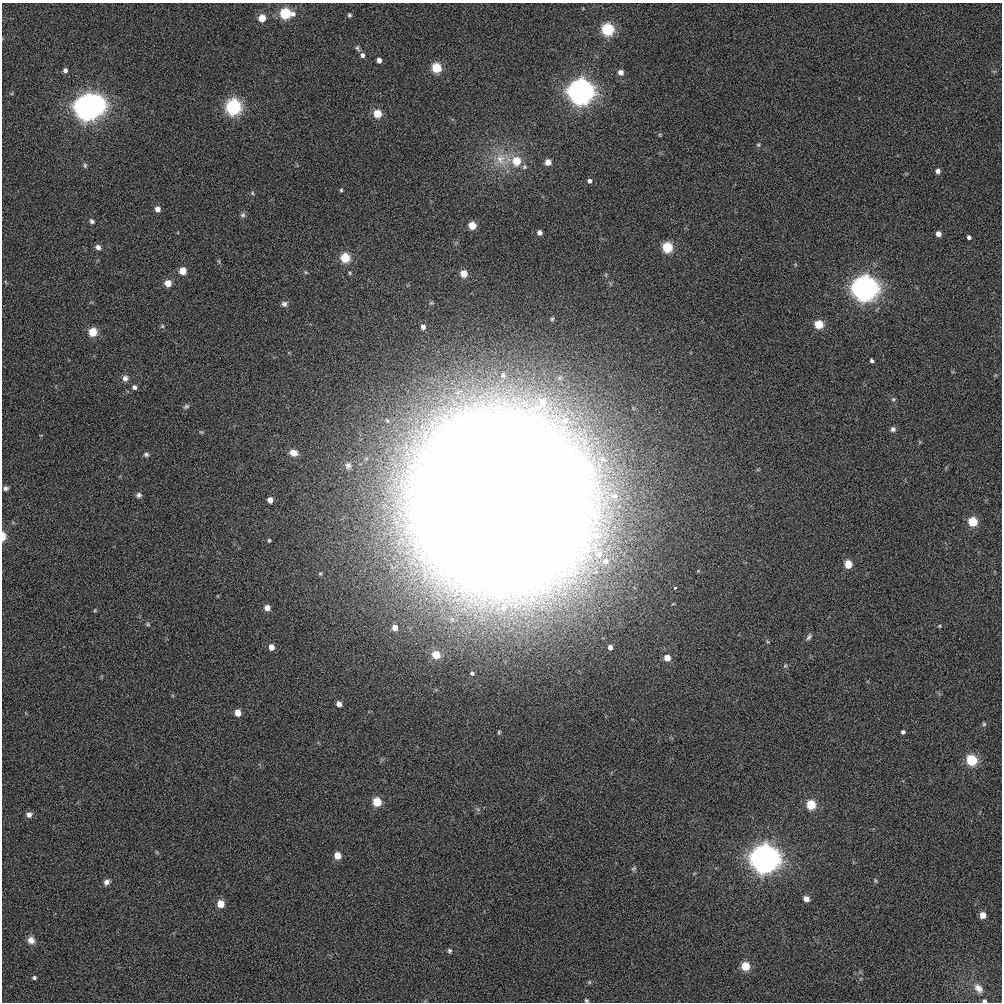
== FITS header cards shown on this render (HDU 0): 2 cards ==
NAXIS1  =                 1000
NAXIS2  =                 1000

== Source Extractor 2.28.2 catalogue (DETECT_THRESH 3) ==
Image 1000 x 1000 px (HDU 0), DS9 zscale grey, 1 PNG px = 1 image px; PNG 1004 x 1004 px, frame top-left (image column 1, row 1000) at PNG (2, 3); no overlay
Background 0.0165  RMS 0.41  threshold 1.22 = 3 sigma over >= 5 px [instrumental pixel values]
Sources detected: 110; all 110 listed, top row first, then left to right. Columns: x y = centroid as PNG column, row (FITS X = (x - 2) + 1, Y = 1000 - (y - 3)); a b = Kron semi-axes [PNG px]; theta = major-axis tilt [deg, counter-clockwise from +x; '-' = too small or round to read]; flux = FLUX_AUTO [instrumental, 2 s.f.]
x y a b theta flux
285 13 7 6 - 2100
349 15 6 5 - 47
262 18 5 5 - 500
608 29 6 6 - 2900
357 48 9 5 -68 60
362 55 6 5 - 86
379 60 5 4 - 120
436 68 6 5 - 1400
65 70 5 5 - 93
620 72 6 5 - 170
580 92 9 9 - 32000
96 104 9 8 - 8500
86 107 9 8 - 30000
233 107 7 7 - 6100
377 114 6 5 - 690
660 134 6 3 19 29
758 145 5 4 - 38
501 159 20 14 -65 570
516 161 7 7 - 690
548 162 5 5 - 240
85 165 7 5 79 53
524 167 7 6 - 65
938 171 5 5 - 100
589 181 5 5 - 73
341 190 4 4 - 36
252 193 5 5 - 37
157 209 6 5 - 170
243 215 7 6 - 66
92 221 6 5 - 76
472 226 5 5 - 590
539 232 5 5 - 100
938 234 5 5 - 170
969 237 4 4 - 62
98 247 7 6 - 100
667 247 6 6 - 1500
345 258 6 6 - 1200
182 271 5 5 - 500
305 272 6 4 -88 34
350 273 5 4 - 34
464 274 5 5 - 490
168 283 6 5 - 380
864 288 9 9 - 30000
284 304 8 7 - 92
552 319 6 4 61 41
819 324 6 5 - 960
162 326 6 5 - 39
423 327 6 5 - 110
93 332 6 5 - 950
871 361 4 3 - 50
125 378 8 8 - 120
134 387 6 5 - 84
893 399 6 5 - 40
186 406 8 5 30 60
565 420 14 12 44 460
471 425 7 7 - 2200
893 429 7 7 - 89
201 432 7 4 -23 33
293 453 9 7 -16 230
146 454 7 6 - 65
348 465 8 7 - 87
6 488 5 5 - 75
139 495 6 6 - 80
270 500 5 5 - 210
502 502 99 97 -83 310000
973 522 6 6 - 1100
596 536 17 12 -21 570
3 537 6 3 86 400
269 540 5 4 - 34
599 554 12 11 - 380
606 561 12 10 9 270
848 564 6 5 - 520
320 574 5 4 - 32
675 588 4 3 - 70
267 608 6 5 - 190
95 610 5 4 - 29
148 624 6 4 -22 40
939 626 4 4 - 29
395 628 7 6 - 220
809 637 9 5 60 73
271 647 6 5 - 210
610 647 5 4 - 110
436 655 6 6 - 610
667 658 6 6 - 320
785 666 5 5 - 40
472 673 6 5 - 53
339 704 5 5 - 170
238 713 5 5 - 360
984 724 5 5 - 42
499 732 6 5 - 38
903 732 4 4 - 54
971 760 6 6 - 1800
377 802 6 5 - 810
811 805 6 6 - 1100
29 814 8 7 - 110
338 856 6 5 - 410
764 858 10 9 - 47000
634 868 8 6 36 54
875 880 6 3 -71 31
107 882 8 6 33 110
806 899 5 5 - 200
221 904 6 5 - 510
983 915 5 5 - 280
31 940 8 8 - 180
449 951 6 5 - 53
745 966 6 5 - 930
34 978 5 4 - 52
589 982 6 4 89 33
978 988 12 8 -48 190
586 1000 5 4 - 37
984 1001 4 3 - 58
At the frame edge (FLAGS 8, measured only in part): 3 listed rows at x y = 3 537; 586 1000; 984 1001